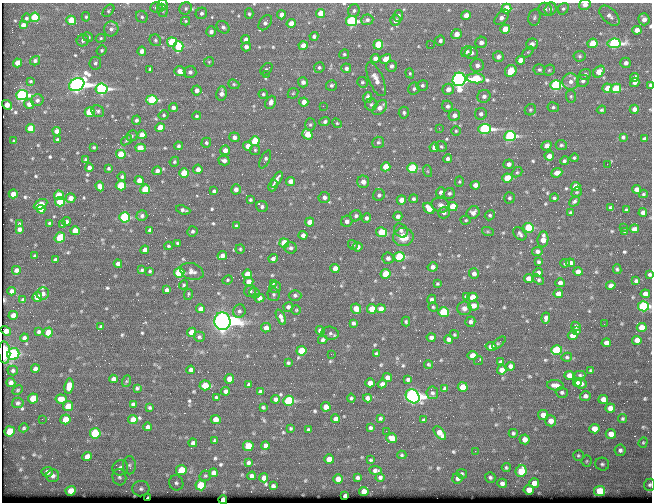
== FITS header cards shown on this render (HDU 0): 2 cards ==
NAXIS1  =                  650 / Width of table row in bytes
NAXIS2  =                  500 / Number of rows in table

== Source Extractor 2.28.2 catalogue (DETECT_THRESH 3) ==
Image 650 x 500 px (HDU 0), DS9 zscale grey, 1 PNG px = 1 image px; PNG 654 x 504 px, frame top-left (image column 1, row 500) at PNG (2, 3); each listed source drawn as its Kron ellipse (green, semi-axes under 4 px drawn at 4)
Background 358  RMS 1.2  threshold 3.56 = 3 sigma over >= 5 px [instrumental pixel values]
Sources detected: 616; of the 616, the 500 brightest by FLUX_AUTO listed and drawn (116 fainter detections omitted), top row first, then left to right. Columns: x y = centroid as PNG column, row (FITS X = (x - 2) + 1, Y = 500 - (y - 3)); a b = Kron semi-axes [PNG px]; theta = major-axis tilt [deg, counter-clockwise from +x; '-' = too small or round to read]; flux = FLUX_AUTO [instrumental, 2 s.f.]
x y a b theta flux
163 5 5 5 - 350
585 5 6 5 - 430
156 8 6 5 - 230
186 8 6 6 - 160
506 9 5 4 - 3400
545 9 7 6 - 210
551 9 7 6 - 260
563 9 6 5 - 140
162 10 7 5 -72 130
108 11 7 4 47 140
354 11 6 5 - 180
201 13 6 5 - 200
321 13 4 4 - 1600
249 14 5 4 - 120
281 15 4 4 - 570
466 15 5 4 - 760
398 16 6 5 - 200
609 16 12 7 -44 410
35 17 5 5 - 3800
86 17 5 4 - 120
142 17 6 5 - 170
502 17 9 5 46 480
534 17 8 6 77 190
26 18 4 4 - 150
644 19 6 5 - 400
71 20 5 4 - 1900
367 20 6 5 - 240
186 21 4 4 - 100
351 21 5 5 - 12000
395 21 5 5 - 360
265 23 8 5 55 280
291 23 4 4 - 860
23 25 4 4 - 400
223 27 7 5 -40 230
111 29 7 7 - 300
505 29 5 4 - 1900
637 30 5 4 - 530
211 32 5 5 - 320
456 34 5 5 - 800
314 36 4 4 - 210
88 37 5 4 - 170
101 38 5 4 - 100
246 39 4 4 - 410
83 40 6 6 - 200
155 40 6 5 - 150
440 40 5 5 - 220
172 42 5 5 - 4400
481 42 6 5 - 370
592 43 5 4 - 2600
614 43 6 5 - 18000
532 44 6 5 - 390
378 45 5 4 - 3600
430 45 2 2 - 160
303 46 4 4 - 900
178 47 5 5 - 4900
246 47 5 4 - 310
102 50 5 4 - 110
142 51 4 4 - 420
467 52 6 5 - 200
528 52 6 4 43 110
471 53 6 6 - 360
344 54 5 4 - 130
579 56 6 5 - 150
498 57 5 5 - 340
375 58 4 4 - 380
385 59 6 4 29 800
520 60 4 4 - 710
35 61 5 4 - 240
209 62 5 5 - 110
18 63 4 4 - 960
95 63 6 5 - 180
626 63 5 5 - 260
477 65 6 6 - 360
391 66 5 5 - 270
319 67 5 5 - 150
346 68 5 5 - 260
150 69 4 4 - 170
266 69 7 5 46 140
539 70 6 5 - 150
549 70 6 5 - 130
180 71 6 4 -20 660
511 71 6 5 - 2700
190 72 6 6 - 250
599 72 6 5 - 1400
410 73 5 4 - 110
266 74 3 2 - 120
585 74 6 5 - 210
635 77 4 4 - 390
476 78 9 5 -3 4200
376 79 18 7 -67 770
459 79 7 6 - 45000
30 81 3 3 - 98
583 81 6 5 - 230
303 82 5 5 - 300
362 82 5 5 - 150
571 82 8 8 - 450
635 82 5 4 - 370
234 84 6 4 -22 120
77 85 8 6 28 53000
331 85 5 5 - 170
422 85 6 5 - 180
556 85 5 5 - 11000
650 85 4 3 - 120
607 88 5 4 - 870
616 88 5 4 - 3200
102 89 6 5 - 19000
414 89 6 6 - 190
448 89 6 5 - 560
197 90 5 5 - 410
221 93 7 5 82 420
293 93 6 4 44 110
263 94 4 4 - 130
22 95 6 5 - 18000
484 96 6 6 - 310
571 96 6 5 - 130
367 98 5 4 - 650
37 100 6 6 - 250
152 100 5 5 - 5500
270 102 7 5 65 420
304 102 4 4 - 750
29 104 5 4 - 470
371 104 6 6 - 170
7 105 5 4 - 870
323 106 2 2 - 150
448 106 6 5 - 220
553 107 6 5 - 150
173 108 4 4 - 320
380 108 9 5 44 590
634 109 4 4 - 420
530 110 6 5 - 130
601 110 5 4 - 120
98 111 6 5 - 190
90 112 5 4 - 3300
404 113 6 5 - 180
481 114 6 6 - 280
164 115 5 4 - 120
454 115 6 5 - 400
196 116 4 4 - 110
136 120 5 4 - 200
325 122 5 4 - 190
337 123 5 4 - 98
310 125 6 5 - 150
30 128 4 4 - 1700
160 128 4 4 - 1600
439 128 4 4 - 99
484 129 6 5 - 20000
57 131 4 4 - 460
456 131 4 4 - 100
307 134 5 5 - 1800
142 135 4 4 - 880
132 136 6 5 - 120
510 136 5 5 - 12000
234 137 5 5 - 350
623 137 4 3 - 140
644 139 3 3 - 120
57 140 4 3 - 210
126 140 6 3 38 110
14 141 3 3 - 97
255 141 5 4 - 3700
378 142 6 6 - 170
206 143 5 4 - 140
561 145 5 5 - 150
178 146 4 4 - 160
248 146 4 4 - 710
441 146 6 5 - 140
546 146 5 4 - 440
94 147 3 3 - 110
434 147 5 4 - 560
141 148 5 4 - 1900
225 150 5 5 - 650
255 150 5 5 - 120
121 154 4 4 - 2000
549 156 5 4 - 610
574 158 4 4 - 120
85 159 4 3 - 110
265 159 10 4 63 210
448 159 4 4 - 260
224 160 5 4 - 320
564 161 4 4 - 150
174 162 5 4 - 120
508 164 5 4 - 310
607 164 2 2 - 210
386 167 5 4 - 1700
89 168 4 4 - 480
108 168 3 3 - 120
412 168 5 5 - 4700
198 169 4 4 - 490
157 171 4 4 - 300
427 171 6 4 -71 100
517 172 5 4 - 120
184 173 5 4 - 2100
557 173 6 4 23 600
122 177 4 4 - 130
507 178 5 4 - 3000
139 180 4 4 - 660
277 180 9 4 57 610
290 181 4 4 - 630
363 182 6 6 - 560
459 182 5 4 - 100
121 185 5 5 - 3200
475 185 4 4 - 420
100 186 5 4 - 540
273 186 6 3 64 310
576 187 5 4 - 880
145 189 5 4 - 2900
236 189 5 4 - 340
637 189 4 4 - 530
214 191 4 3 - 160
440 192 5 4 - 220
577 192 5 4 - 110
449 193 6 5 - 170
13 194 4 4 - 740
643 194 4 3 - 98
59 195 5 5 - 1800
379 195 6 5 - 220
324 197 6 5 - 290
70 198 5 4 - 570
509 198 5 5 - 150
554 198 4 4 - 140
414 199 4 4 - 170
250 200 4 4 - 130
401 200 4 4 - 1000
574 201 6 4 46 160
60 202 5 4 - 3200
41 204 7 4 29 1200
441 205 9 7 -15 370
453 206 5 4 - 1700
262 207 6 5 - 210
610 207 3 3 - 100
429 208 6 4 -48 1000
41 209 4 4 - 400
183 210 7 3 -17 230
626 210 3 3 - 110
570 212 3 3 - 110
444 213 6 5 - 240
473 213 7 6 - 400
643 213 4 4 - 430
490 215 5 5 - 140
142 216 5 5 - 220
356 216 6 5 - 220
398 216 4 4 - 300
124 217 5 5 - 6300
367 218 4 4 - 230
466 220 5 4 - 110
347 221 6 5 - 380
66 222 4 4 - 320
309 222 4 4 - 660
49 223 3 3 - 99
19 224 3 3 - 100
63 225 3 3 - 110
236 226 4 4 - 180
623 227 2 2 - 230
529 228 5 5 - 5000
19 229 4 4 - 320
634 229 4 4 - 300
150 230 4 4 - 270
401 230 7 6 - 260
75 231 4 4 - 1100
192 231 5 5 - 170
625 231 4 3 - 140
381 232 5 5 - 2800
488 232 6 4 -19 130
520 234 7 5 -43 210
303 235 4 4 - 420
403 237 10 9 - 1300
60 238 5 5 - 2400
543 239 8 5 82 820
177 243 3 3 - 110
284 243 5 4 - 2500
353 245 5 4 - 150
168 246 4 3 - 110
357 247 5 4 - 430
290 248 6 5 - 210
240 249 4 4 - 110
145 250 4 4 - 540
537 251 5 4 - 280
35 256 4 3 - 130
222 256 5 4 - 380
399 257 5 5 - 7100
388 258 6 5 - 290
273 259 4 4 - 250
56 260 4 3 - 210
538 262 4 3 - 150
565 263 4 4 - 160
570 263 4 4 - 390
118 264 4 4 - 340
433 267 5 4 - 320
335 268 4 4 - 650
617 269 5 3 - 130
16 270 4 4 - 360
142 270 3 3 - 120
150 271 3 3 - 120
192 271 12 8 -17 420
578 272 4 4 - 620
179 273 5 5 - 5600
538 273 4 4 - 260
247 274 4 4 - 900
385 274 5 5 - 2400
474 274 5 5 - 350
650 274 4 3 - 140
528 278 4 4 - 590
538 279 6 4 -33 150
227 280 5 4 - 110
636 281 4 3 - 150
249 282 5 5 - 650
274 283 4 3 - 100
560 283 4 4 - 380
437 284 3 3 - 99
183 285 5 4 - 100
611 285 5 4 - 250
275 287 6 6 - 120
167 290 4 4 - 320
12 291 4 4 - 350
250 291 6 5 - 190
255 293 5 5 - 170
43 294 6 6 - 360
274 294 6 6 - 150
558 294 4 4 - 700
645 294 4 4 - 470
188 295 5 3 - 130
295 295 6 5 - 200
37 297 5 4 - 1400
466 297 4 3 - 170
472 297 5 4 - 1200
259 298 5 4 - 430
22 299 4 4 - 110
431 299 5 4 - 190
473 306 5 5 - 770
644 306 5 5 - 13000
288 307 5 4 - 300
433 307 4 4 - 110
464 308 7 6 - 340
200 309 4 4 - 520
356 309 5 4 - 930
372 309 5 4 - 1800
381 309 5 4 - 720
296 310 5 5 - 97
239 311 7 6 - 230
443 312 5 5 - 3600
13 315 4 4 - 470
281 317 8 4 -68 350
546 318 5 4 - 270
222 321 9 8 - 120000
406 322 5 3 - 110
470 322 5 5 - 260
353 323 4 4 - 200
604 324 2 2 - 310
576 326 5 4 - 200
101 327 3 3 - 110
642 327 5 4 - 1100
266 328 5 4 - 520
320 330 4 4 - 410
6 331 5 4 - 500
577 331 4 3 - 110
39 332 4 3 - 160
48 332 5 4 - 1200
191 332 4 4 - 1100
330 333 8 6 -12 200
454 335 4 4 - 100
573 335 5 4 - 880
199 337 5 5 - 160
431 337 4 4 - 310
24 338 4 4 - 250
448 339 4 4 - 450
323 340 5 4 - 180
637 340 5 4 - 760
499 343 8 3 41 100
606 343 4 4 - 380
491 347 5 4 - 730
557 350 5 5 - 4100
301 351 5 5 - 2800
4 353 11 6 -87 1000
13 354 6 6 - 6100
331 354 2 2 - 180
376 354 3 3 - 140
473 356 5 4 - 1200
567 357 5 4 - 130
478 361 5 2 - 200
501 362 4 4 - 210
288 363 4 3 - 140
428 364 4 3 - 120
510 366 4 4 - 380
35 369 4 4 - 290
191 370 4 4 - 270
502 370 4 4 - 590
13 371 5 5 - 160
591 371 4 3 - 130
569 375 5 4 - 800
580 375 5 4 - 130
387 377 4 4 - 510
113 379 4 4 - 350
229 379 5 4 - 1000
408 379 4 3 - 220
127 381 6 4 70 110
577 382 4 3 - 230
11 383 4 4 - 360
370 383 5 4 - 800
581 383 6 5 - 300
249 384 4 3 - 190
382 384 4 4 - 350
205 385 5 5 - 2500
555 385 8 5 -5 520
69 386 7 4 80 970
463 387 5 5 - 1300
137 388 4 3 - 140
445 389 4 4 - 180
18 390 5 4 - 97
225 391 4 4 - 270
260 392 4 4 - 190
562 392 6 5 - 180
432 393 6 6 - 200
413 396 7 6 - 53000
585 396 5 5 - 250
216 397 3 3 - 110
33 398 5 5 - 1500
351 398 4 4 - 120
367 398 4 4 - 340
61 399 5 4 - 710
275 399 4 4 - 310
603 399 5 4 - 620
289 401 5 5 - 8100
18 403 6 5 - 180
133 404 4 4 - 200
68 406 5 4 - 1400
263 407 4 3 - 120
326 407 4 4 - 1000
150 408 4 3 - 120
610 408 5 4 - 700
543 415 5 5 - 680
380 418 3 3 - 130
42 419 2 2 - 130
65 419 5 5 - 1500
216 419 5 4 - 950
335 419 4 4 - 360
622 419 5 4 - 110
133 420 4 4 - 1300
423 420 4 3 - 130
551 421 5 5 - 710
148 427 4 4 - 280
24 428 5 4 - 110
291 428 3 3 - 100
370 428 4 4 - 160
594 429 5 4 - 900
308 430 4 4 - 170
10 431 5 5 - 2600
386 431 2 2 - 400
95 433 5 5 - 4700
440 433 8 4 -49 840
513 433 4 4 - 170
611 434 5 5 - 880
392 438 5 4 - 950
525 439 5 5 - 640
214 440 3 3 - 110
643 442 5 4 - 100
193 443 4 4 - 220
248 446 5 5 - 1900
265 446 4 4 - 320
620 450 5 5 - 230
475 451 2 2 - 260
402 455 4 4 - 100
578 455 5 5 - 130
87 456 5 4 - 650
329 459 5 4 - 1100
371 460 4 3 - 120
587 461 5 5 - 110
248 463 4 3 - 210
602 464 7 6 - 200
129 465 9 6 90 240
506 467 4 4 - 120
120 468 8 7 - 330
181 470 5 5 - 2400
375 470 6 4 -7 250
521 471 6 5 - 2500
47 472 5 5 - 400
213 473 4 4 - 450
462 474 5 4 - 150
53 476 6 6 - 300
205 476 6 5 - 110
252 476 4 4 - 240
119 477 8 7 - 270
380 477 4 4 - 190
490 477 5 5 - 170
264 478 4 4 - 380
357 478 4 4 - 200
457 478 5 5 - 280
338 479 5 5 - 820
176 483 7 7 - 230
502 483 5 4 - 290
534 483 5 5 - 770
201 485 5 5 - 4500
650 485 6 5 - 180
273 486 4 4 - 180
141 489 8 7 - 340
529 490 5 4 - 780
71 491 5 5 - 1000
364 491 5 4 - 740
600 491 5 5 - 3300
345 496 4 4 - 260
148 498 4 3 - 160
223 500 4 4 - 2000
At the frame edge (FLAGS 8, measured only in part): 7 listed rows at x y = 163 5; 585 5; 650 85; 650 274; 644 306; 650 485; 223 500
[116 fainter detections neither listed nor drawn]